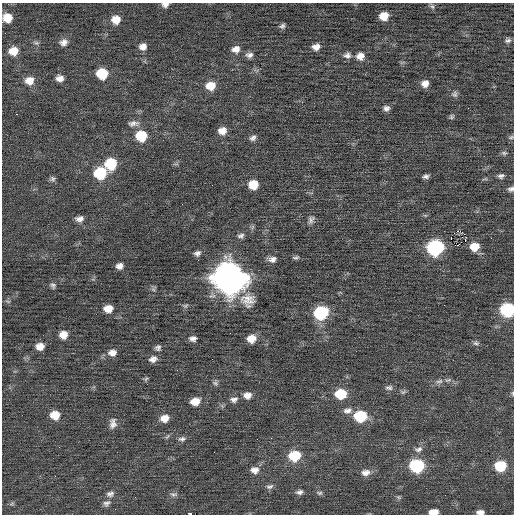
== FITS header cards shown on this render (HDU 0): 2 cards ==
NAXIS1  =                  512 / Axis length
NAXIS2  =                  512 / Axis length

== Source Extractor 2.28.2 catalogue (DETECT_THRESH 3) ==
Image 512 x 512 px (HDU 0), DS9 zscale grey, 1 PNG px = 1 image px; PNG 516 x 516 px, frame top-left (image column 1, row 512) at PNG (2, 3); no overlay
Background 0.00585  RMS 0.71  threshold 2.13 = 3 sigma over >= 5 px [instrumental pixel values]
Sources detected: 106; all 106 listed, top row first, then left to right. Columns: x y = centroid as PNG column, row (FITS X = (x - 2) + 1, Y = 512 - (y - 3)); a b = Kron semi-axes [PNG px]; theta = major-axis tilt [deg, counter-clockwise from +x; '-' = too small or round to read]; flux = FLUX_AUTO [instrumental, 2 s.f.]
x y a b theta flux
165 5 8 5 6 190
432 7 8 5 -61 110
384 16 8 7 - 630
7 18 9 9 - 620
116 19 9 9 - 530
282 26 7 6 - 120
508 40 8 6 12 140
64 42 10 9 - 270
36 43 9 5 -20 120
143 47 8 7 - 300
316 47 8 6 17 310
236 49 10 8 10 330
13 51 10 9 - 630
249 55 9 7 4 210
347 55 10 8 1 210
362 56 7 5 2 730
102 74 9 8 - 1600
60 78 8 7 - 290
29 81 11 10 - 490
425 83 8 7 - 330
211 86 11 9 8 680
454 94 9 8 - 150
386 108 7 6 - 180
468 108 2 2 - 30
451 117 7 5 47 90
133 123 15 7 5 260
222 131 9 8 - 400
141 136 10 10 - 1500
511 137 8 5 14 85
253 138 8 6 37 170
504 153 8 5 -10 99
111 164 10 10 - 1700
100 173 11 10 - 2200
426 176 6 4 11 130
501 176 8 6 14 140
52 179 8 7 - 120
485 179 10 3 10 64
253 185 9 8 - 850
511 189 8 6 18 140
79 219 10 7 10 230
311 220 12 7 66 190
252 227 7 4 71 82
459 231 5 3 - 2300
241 236 9 6 15 150
451 238 4 2 - 4300
491 238 3 2 - 47
465 240 4 2 - 130
458 245 3 2 - 170
435 247 10 9 - 7100
474 247 9 8 - 770
197 253 8 6 19 170
296 258 9 5 6 100
272 259 10 7 3 240
119 266 6 6 - 250
229 277 14 13 - 83000
53 285 8 6 -64 120
153 289 8 5 53 96
248 300 17 16 - 660
8 301 8 3 -13 58
185 306 8 6 12 94
108 309 8 7 - 580
508 309 9 8 - 4800
321 313 10 9 - 3400
63 335 8 8 - 460
193 339 7 5 6 190
251 339 9 8 - 620
476 343 8 6 -8 120
40 346 9 7 2 420
158 348 8 7 - 140
112 353 11 9 4 320
153 359 10 8 20 260
146 379 7 5 24 78
439 381 12 6 11 230
215 383 8 7 - 120
389 388 10 6 3 150
403 392 9 4 35 92
512 393 6 4 -86 70
341 394 10 8 4 1500
247 395 9 8 - 350
234 399 11 8 9 230
195 401 10 7 14 590
347 410 12 8 13 280
55 415 9 8 - 720
360 416 11 9 2 2200
164 418 9 8 - 460
113 423 14 9 87 290
167 437 8 4 54 71
182 439 10 6 7 160
418 449 11 7 17 230
214 452 2 2 - 71
294 456 11 9 10 1600
417 466 10 9 - 4100
500 466 10 9 - 1700
254 470 11 9 -3 320
366 472 12 8 7 320
269 486 10 6 16 160
299 492 9 6 8 170
319 493 8 5 -16 100
110 494 10 8 15 200
174 494 11 6 -4 150
398 497 7 5 -2 74
107 503 11 8 29 190
12 504 8 4 9 79
434 512 8 5 4 500
480 512 8 5 2 240
190 514 3 2 - 1900
At the frame edge (FLAGS 8, measured only in part): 9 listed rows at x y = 165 5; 7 18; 511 137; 511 189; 508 309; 512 393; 434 512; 480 512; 190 514